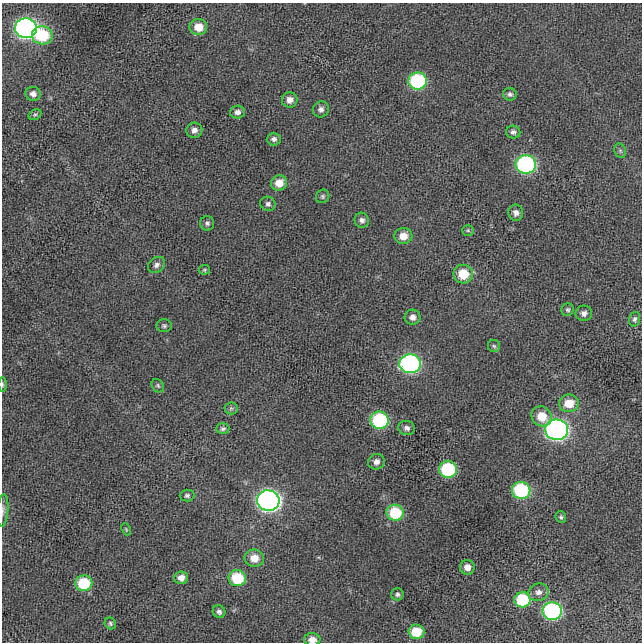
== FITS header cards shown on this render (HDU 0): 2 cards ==
NAXIS1  =                  640 / length of data axis 1
NAXIS2  =                  640 / length of data axis 2

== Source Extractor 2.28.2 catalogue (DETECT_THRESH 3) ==
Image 640 x 640 px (HDU 0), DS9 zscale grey, 1 PNG px = 1 image px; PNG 644 x 644 px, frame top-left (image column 1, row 640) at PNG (2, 3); each listed source drawn as its Kron ellipse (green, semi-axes under 4 px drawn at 4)
Background -7.94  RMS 71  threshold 212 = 3 sigma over >= 5 px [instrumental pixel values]
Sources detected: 64; all 64 listed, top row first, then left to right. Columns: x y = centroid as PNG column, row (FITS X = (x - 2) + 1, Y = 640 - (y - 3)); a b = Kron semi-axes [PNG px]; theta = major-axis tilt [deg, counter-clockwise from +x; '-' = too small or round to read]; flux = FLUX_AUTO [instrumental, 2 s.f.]
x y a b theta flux
198 27 9 8 - 7.9e+04
26 28 11 10 - 1.8e+06
42 35 10 9 - 2.2e+05
418 81 9 8 - 5.0e+05
33 94 7 7 - 2.1e+04
510 94 7 6 - 1.2e+04
290 100 8 7 - 3.1e+04
321 109 8 8 - 1.9e+04
237 112 7 6 - 2.1e+04
35 115 7 5 28 7.8e+03
194 130 8 7 - 2.3e+04
513 132 7 6 - 1.5e+04
274 139 7 6 - 1.6e+04
620 151 7 5 -69 1.1e+04
526 164 10 9 - 8.7e+05
279 183 8 7 - 6.3e+04
323 196 7 6 - 9.7e+03
268 204 8 7 - 1.4e+04
516 213 8 7 - 2.2e+04
362 220 7 7 - 1.7e+04
207 223 7 7 - 1.3e+04
468 230 5 5 - 7.3e+03
403 236 9 8 - 5.9e+04
157 265 9 7 37 1.8e+04
204 270 5 5 - 6.9e+03
463 274 9 9 - 1.3e+05
568 310 6 6 - 9.6e+03
584 313 8 8 - 2.2e+04
412 317 8 7 - 2.6e+04
634 319 7 5 74 1.2e+04
164 326 7 6 - 1.1e+04
494 346 6 6 - 9.8e+03
410 364 11 9 -3 1.0e+06
2 384 7 3 -89 6.6e+03
158 386 7 6 - 9.1e+03
569 403 10 8 8 9.4e+04
231 408 6 6 - 9.2e+03
542 416 10 9 - 8.9e+04
379 420 9 8 - 4.1e+05
407 428 8 7 - 1.7e+04
223 429 6 5 - 1.1e+04
557 430 11 10 - 1.8e+06
376 462 8 8 - 2.3e+04
448 469 9 8 - 3.9e+05
521 490 9 8 - 4.3e+05
187 495 7 6 - 1.1e+04
268 501 11 10 - 2.4e+06
3 510 16 5 86 1.8e+04
395 513 8 8 - 2.3e+05
561 517 6 5 - 8.4e+03
126 529 6 4 -66 5.6e+03
254 558 10 8 -8 5.7e+04
467 567 7 7 - 3.5e+04
181 578 7 6 - 2.8e+04
237 578 9 8 - 2.0e+05
84 583 8 8 - 2.2e+05
539 592 10 8 16 2.6e+04
397 594 6 6 - 1.1e+04
522 600 8 7 - 3.0e+05
552 611 9 9 - 8.1e+05
219 612 6 6 - 1.4e+04
110 623 6 5 - 9.1e+03
416 632 8 7 - 1.3e+05
312 640 8 6 -1 3.6e+04
At the frame edge (FLAGS 8, measured only in part): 3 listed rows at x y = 2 384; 3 510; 312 640